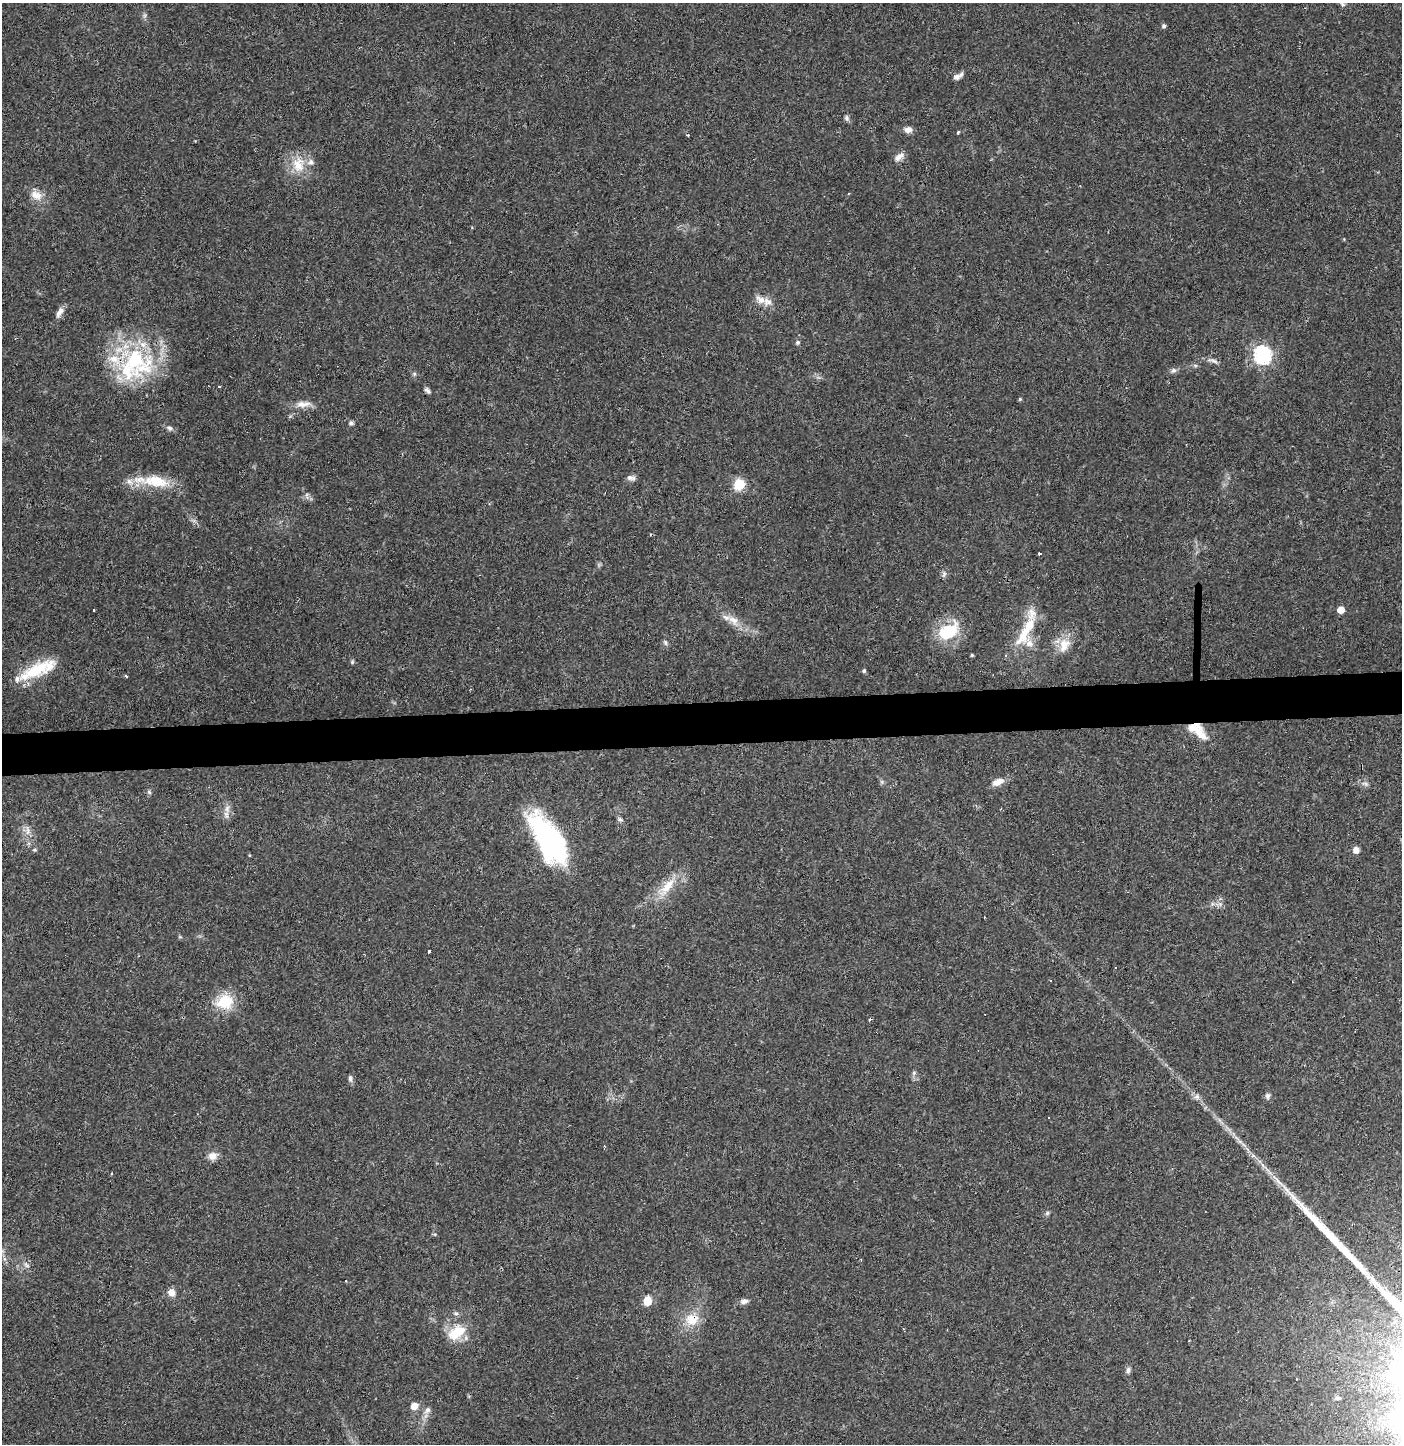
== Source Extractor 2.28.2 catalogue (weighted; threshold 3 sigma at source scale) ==
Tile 5 of 3 x 3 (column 2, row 2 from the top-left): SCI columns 1400-2799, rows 1509-2950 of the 4202 x 4458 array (HDU 1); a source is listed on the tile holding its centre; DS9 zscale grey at full resolution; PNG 1404 x 1446 px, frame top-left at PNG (2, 3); no overlay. Shown black and unused: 3% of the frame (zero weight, under 3 of 4 exposures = <1% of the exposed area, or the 3 px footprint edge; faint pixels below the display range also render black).
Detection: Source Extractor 2.28.2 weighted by HDU 2 'WHT'; one run over the whole footprint, this tile lists its part. Background 0.0468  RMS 0.0038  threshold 0.0169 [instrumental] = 3 sigma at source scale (4.5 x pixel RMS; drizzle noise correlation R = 1.50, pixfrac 1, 0.0396/0.0396 arcsec/px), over >= 5 px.
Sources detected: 95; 1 too faint to see at this stretch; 5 cosmic-ray / hot-pixel residue — not listed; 11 inside a brighter listed object's ellipse — not listed separately; the other 78 listed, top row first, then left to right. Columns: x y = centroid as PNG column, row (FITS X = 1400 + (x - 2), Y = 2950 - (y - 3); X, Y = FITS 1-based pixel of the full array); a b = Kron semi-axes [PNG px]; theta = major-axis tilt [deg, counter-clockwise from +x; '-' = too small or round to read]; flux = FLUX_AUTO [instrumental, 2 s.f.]
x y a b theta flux
1343 4 7 5 -39 0.78
1164 26 5 5 - 0.75
956 77 11 8 16 1.9
847 118 7 6 - 0.96
908 130 10 7 4 2.1
958 132 4 3 - 1.3
688 135 3 2 - 0.65
899 157 15 7 38 2.3
298 165 24 17 -84 8.7
1080 186 3 2 - 0.3
36 195 18 11 -31 4.3
760 299 16 10 -29 3.4
59 312 16 7 60 2.2
798 342 6 6 - 0.71
1262 355 7 7 - 110
135 360 54 37 -38 44
1213 361 16 5 -16 1.5
1195 365 6 4 -19 0.6
1173 370 8 6 34 1.1
414 374 6 5 - 0.67
427 391 9 5 -48 1
1020 399 4 4 - 0.46
303 404 22 8 5 3.7
351 423 6 5 - 0.92
169 428 8 7 - 1.1
631 478 11 7 -5 1.5
156 481 37 16 -13 13
739 484 6 6 - 31
307 496 11 4 -81 0.88
1039 554 3 3 - 0.64
944 574 10 5 84 1
94 610 3 3 - 0.95
1341 610 5 5 - 5
733 620 19 11 -42 4.7
1026 630 50 12 61 14
948 631 26 16 32 17
665 642 8 4 -64 0.76
1064 645 22 15 62 6.2
972 655 4 4 - 0.42
352 662 6 3 72 0.48
35 671 42 15 26 16
864 671 5 5 - 0.6
126 676 3 3 - 0.83
1200 734 21 12 -50 5.8
998 782 17 8 23 3.3
1365 784 10 4 -22 1.1
149 792 6 5 - 0.73
227 809 11 7 89 2.2
620 819 9 5 -31 0.86
28 831 15 6 -82 2.2
549 839 55 23 -58 68
1356 850 5 5 - 3.6
249 855 5 3 - 0.32
667 887 34 11 50 9
1220 904 7 5 -46 1.1
429 951 3 3 - 1.8
1051 980 3 3 - 3.3
225 1002 25 20 14 11
870 1019 3 3 - 0.74
914 1073 6 5 - 0.73
350 1078 9 6 -89 1.1
1268 1096 8 6 60 1.1
1197 1097 9 7 -44 1.5
1049 1117 2 2 - 0.25
212 1156 12 10 16 2.8
1278 1181 28 5 -46 4.8
1047 1213 6 5 - 0.7
26 1265 10 5 -45 1.3
171 1292 9 8 - 2.6
647 1301 6 5 - 10
744 1301 10 7 7 1.7
456 1313 7 5 -19 0.86
692 1319 21 17 7 8
456 1332 25 15 37 10
1128 1370 9 5 82 1.1
1337 1398 10 5 -5 1.3
414 1406 7 7 - 3.5
427 1410 10 7 50 1.8
Overlapping masked pixels (flux is a lower limit): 2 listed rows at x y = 135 360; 692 1319